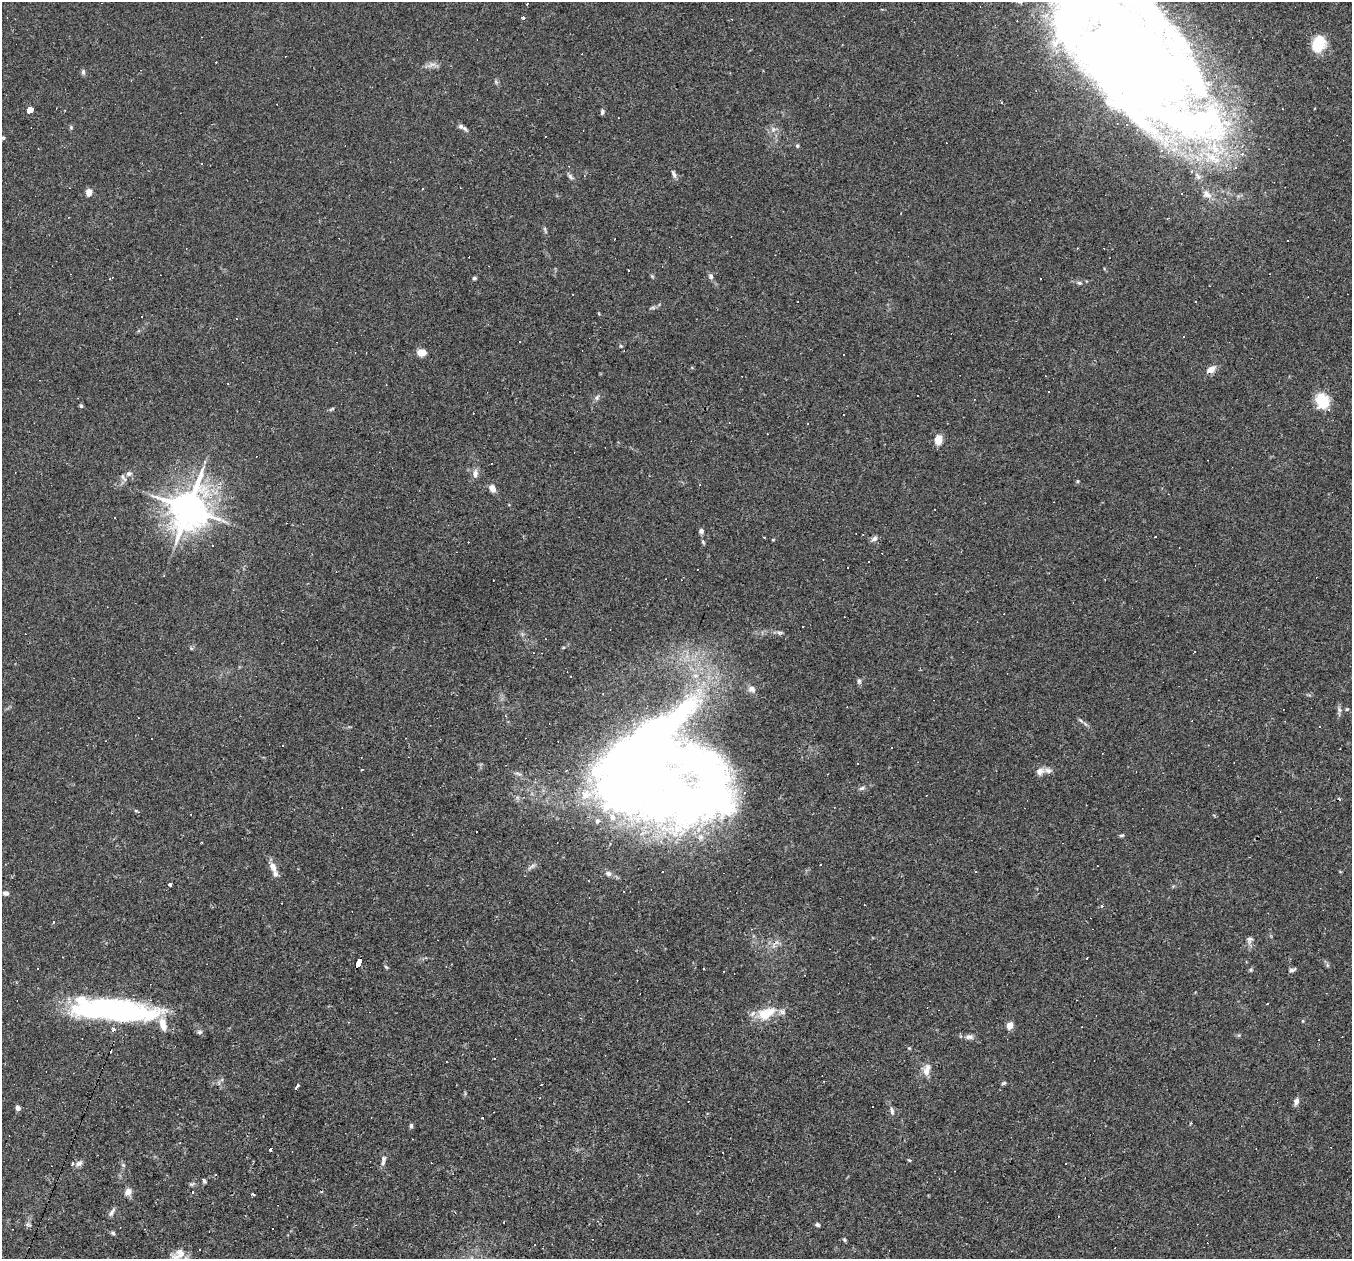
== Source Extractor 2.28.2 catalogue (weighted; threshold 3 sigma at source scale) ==
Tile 7 of 4 x 4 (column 3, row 2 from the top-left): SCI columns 2701-4050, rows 2773-4029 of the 5400 x 5416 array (HDU 1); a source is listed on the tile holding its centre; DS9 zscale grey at full resolution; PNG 1354 x 1261 px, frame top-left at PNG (2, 2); no overlay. Shown black and unused: <1% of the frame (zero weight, under 2 of 3 exposures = <1% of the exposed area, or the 3 px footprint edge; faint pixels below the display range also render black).
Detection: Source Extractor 2.28.2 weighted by HDU 2 'WHT'; one run over the whole footprint, this tile lists its part. Background 0.0262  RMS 0.0043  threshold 0.0193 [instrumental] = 3 sigma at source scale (4.5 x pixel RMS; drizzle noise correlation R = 1.50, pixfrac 1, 0.05/0.05 arcsec/px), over >= 5 px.
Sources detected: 209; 12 inside a brighter object's white glare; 68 cosmic-ray / hot-pixel residue — not listed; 16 inside a brighter listed object's ellipse — not listed separately; the other 113 listed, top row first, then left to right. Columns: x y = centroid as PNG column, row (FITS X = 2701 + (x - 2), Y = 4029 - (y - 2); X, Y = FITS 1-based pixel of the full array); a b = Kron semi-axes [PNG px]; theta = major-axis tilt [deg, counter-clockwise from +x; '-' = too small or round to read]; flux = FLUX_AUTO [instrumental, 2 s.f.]
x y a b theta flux
527 4 3 2 - 0.49
523 17 3 3 - 0.97
1318 44 14 10 69 17
1131 56 144 80 -35 730
431 65 14 4 25 1.7
83 72 7 5 77 0.9
30 110 4 3 - 150
602 112 7 5 79 0.9
461 126 8 7 - 1.4
71 127 6 4 49 0.57
773 129 6 6 - 1.4
3 138 5 4 - 0.62
797 146 5 4 - 0.63
1242 154 3 3 - 2.4
674 174 12 5 -66 1.4
570 177 9 5 -46 1.1
422 189 3 2 - 0.27
89 192 5 4 - 7.1
1181 193 3 2 - 0.46
1207 194 14 9 -36 3.2
545 229 9 3 -77 0.73
629 270 3 2 - 0.52
711 276 8 5 -78 1.3
112 277 5 3 - 0.39
474 278 4 4 - 0.76
1079 283 6 4 -19 0.77
1196 301 3 2 - 0.46
652 308 7 4 18 0.71
1184 337 3 3 - 0.71
621 346 5 4 - 0.48
422 352 8 6 2 5.1
843 354 3 3 - 0.95
1211 369 12 8 32 2.9
1046 376 3 2 - 0.38
1049 392 3 2 - 0.66
597 398 8 5 64 1.1
1322 401 17 12 -68 13
81 406 4 3 - 1.4
332 409 9 4 27 0.62
843 415 3 2 - 0.45
938 440 10 7 78 5.3
205 462 6 5 - 0.85
129 474 8 7 - 1.9
475 474 11 8 -86 2.2
1077 481 5 4 - 0.49
492 488 8 6 -52 3.2
188 508 14 12 70 870
114 517 3 3 - 0.71
701 531 7 6 - 1.1
874 538 8 6 34 1.4
773 540 5 3 - 0.37
703 542 6 4 -47 0.55
213 545 3 2 - 0.47
780 633 9 5 -3 1.1
859 681 8 5 -89 0.9
752 689 9 8 - 2.1
1339 709 9 5 -63 1.2
1347 709 5 3 - 0.43
1085 724 9 3 -45 0.88
1040 771 11 9 28 2.4
518 774 11 3 -15 0.93
862 788 8 5 17 1
678 798 125 79 22 350
136 811 5 4 - 0.51
476 831 2 2 - 0.41
1122 835 7 4 17 0.62
531 866 13 4 38 1.3
273 867 15 8 -65 3.1
975 872 3 3 - 0.68
170 885 4 3 - 2.9
6 893 6 5 - 1.4
1102 906 3 3 - 0.77
53 922 3 3 - 1.8
1250 940 10 8 73 1.6
1087 958 3 2 - 0.3
358 962 9 4 63 160
1327 965 6 4 -72 0.67
386 967 6 4 -45 0.55
1251 970 6 4 -72 0.51
1292 970 10 4 16 1.1
1267 1004 3 2 - 0.32
117 1011 38 25 -20 48
766 1013 27 15 22 10
1303 1021 5 3 - 0.38
163 1024 15 8 -77 4.8
1010 1025 5 4 - 7.3
199 1032 8 5 14 0.85
969 1037 12 6 -3 1.8
909 1048 5 4 - 0.45
494 1058 2 2 - 0.34
446 1062 3 2 - 0.29
927 1070 16 8 73 3.9
1003 1083 7 4 27 0.7
297 1087 5 3 - 2.4
1296 1102 10 6 73 1.7
873 1106 2 2 - 0.37
18 1108 5 4 - 2.1
892 1111 12 5 -83 1.3
411 1126 7 4 89 0.79
271 1150 3 3 - 3.4
383 1160 15 6 79 1.8
79 1163 11 7 40 1.6
123 1165 6 4 -45 0.64
204 1180 7 4 -60 0.76
128 1192 10 8 56 2.6
192 1192 3 3 - 2
253 1194 3 2 - 0.79
112 1212 13 5 56 1.4
504 1222 3 2 - 0.41
817 1225 6 5 - 0.81
113 1233 6 5 - 0.75
844 1240 6 4 -68 0.57
180 1253 18 15 77 5.9
Overlapping masked pixels (flux is a lower limit): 1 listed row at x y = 358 962
Isophote crosses this tile's border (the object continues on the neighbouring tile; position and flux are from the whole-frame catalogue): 2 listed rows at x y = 1131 56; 180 1253